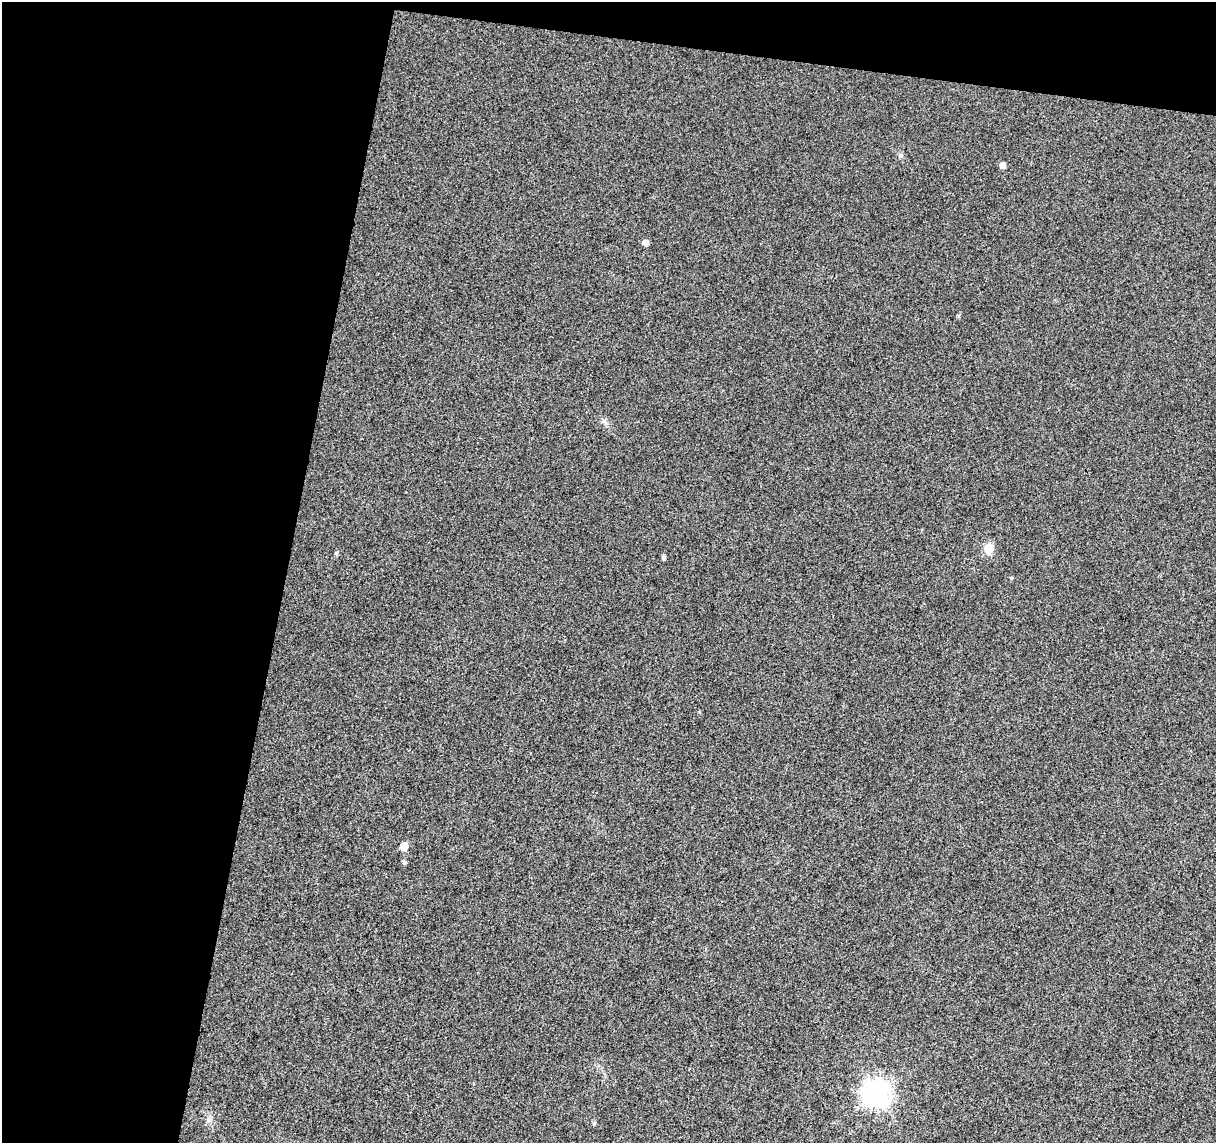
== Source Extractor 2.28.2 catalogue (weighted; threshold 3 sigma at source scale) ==
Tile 1 of 2 x 2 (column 1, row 1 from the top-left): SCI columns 1-1214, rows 1269-2409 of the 2429 x 2522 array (HDU 1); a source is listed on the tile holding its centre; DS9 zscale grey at full resolution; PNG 1218 x 1145 px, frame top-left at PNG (2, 2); no overlay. Shown black and unused: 27% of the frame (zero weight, under 3 of 4 exposures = <1% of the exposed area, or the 3 px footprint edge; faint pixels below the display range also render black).
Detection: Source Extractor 2.28.2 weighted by HDU 2 'WHT'; one run over the whole footprint, this tile lists its part. Background 0.035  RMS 0.011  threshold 0.0489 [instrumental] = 3 sigma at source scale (4.5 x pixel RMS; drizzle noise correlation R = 1.50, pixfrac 1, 0.0396/0.0396 arcsec/px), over >= 5 px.
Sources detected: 9; all 9 listed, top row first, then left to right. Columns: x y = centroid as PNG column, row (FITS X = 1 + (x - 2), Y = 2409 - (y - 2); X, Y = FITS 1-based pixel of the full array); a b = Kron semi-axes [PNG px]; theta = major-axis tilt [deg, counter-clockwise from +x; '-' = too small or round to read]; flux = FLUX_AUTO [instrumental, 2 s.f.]
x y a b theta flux
1002 165 5 5 - 5.6
645 243 5 5 - 6.5
989 548 6 5 - 40
337 553 5 5 - 1.7
663 557 5 4 - 2.6
1011 578 4 4 - 1.3
404 846 5 5 - 16
876 1093 8 8 - 1000
594 1123 5 5 - 1.5